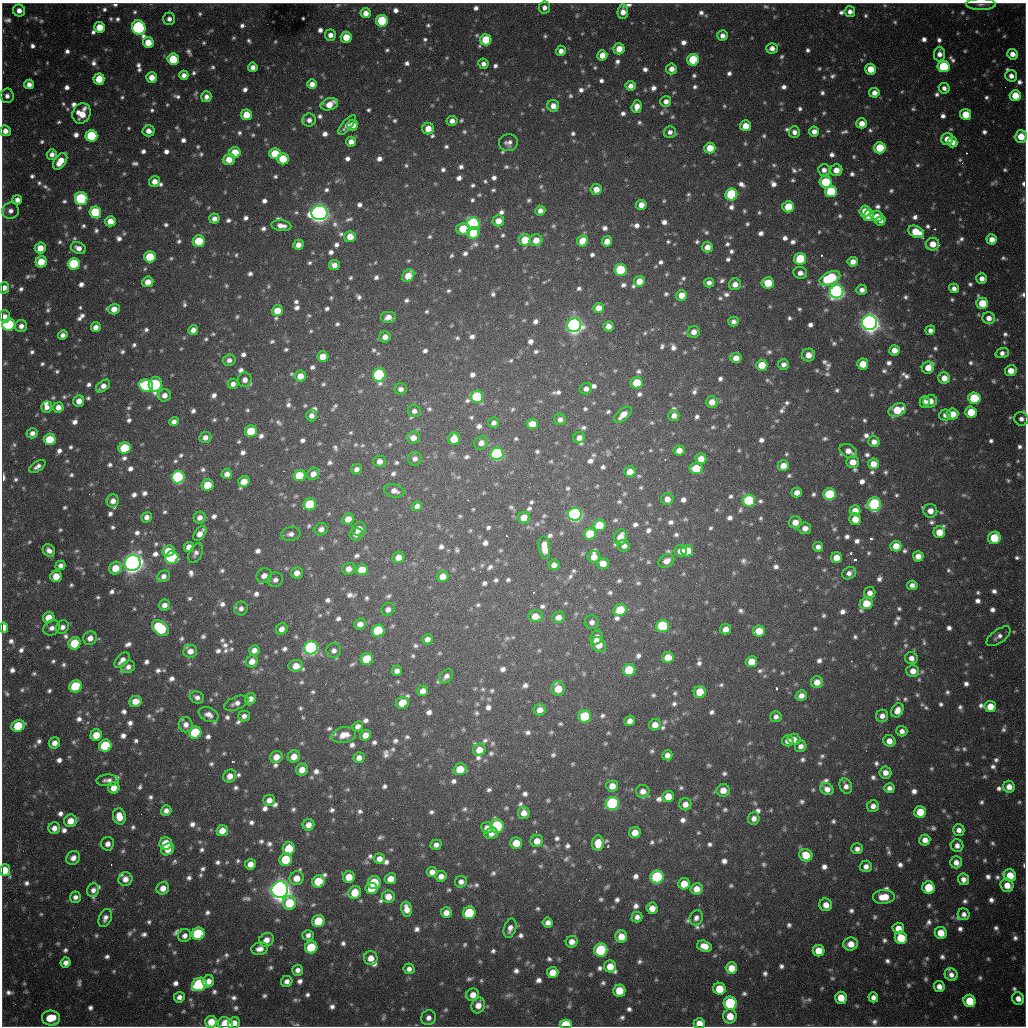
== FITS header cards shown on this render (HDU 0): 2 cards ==
NAXIS1  =                 1024 / length of data axis 1
NAXIS2  =                 1024 / length of data axis 2

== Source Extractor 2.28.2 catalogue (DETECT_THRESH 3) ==
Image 1024 x 1024 px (HDU 0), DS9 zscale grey, 1 PNG px = 1 image px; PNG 1028 x 1028 px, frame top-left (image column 1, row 1024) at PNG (2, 3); each listed source drawn as its Kron ellipse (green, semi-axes under 4 px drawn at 4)
Background 877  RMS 24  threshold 73.3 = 3 sigma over >= 5 px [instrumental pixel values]
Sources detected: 1524; of the 1524, the 500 brightest by FLUX_AUTO listed and drawn (1024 fainter detections omitted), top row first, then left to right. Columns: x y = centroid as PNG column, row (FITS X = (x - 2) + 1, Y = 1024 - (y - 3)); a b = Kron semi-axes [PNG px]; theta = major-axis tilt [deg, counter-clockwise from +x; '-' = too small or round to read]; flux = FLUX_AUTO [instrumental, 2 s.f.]
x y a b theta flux
981 4 15 6 0 8.1e+03
544 8 6 5 - 9.2e+03
19 11 6 6 - 1.3e+04
623 12 7 5 86 1.6e+04
850 12 5 5 - 9.2e+03
366 13 5 5 - 1.4e+04
169 19 6 6 - 8.8e+03
382 21 6 6 - 1.2e+05
100 27 5 5 - 3.1e+04
139 27 7 6 - 3.2e+05
330 35 5 5 - 1.1e+04
722 36 5 5 - 9.7e+03
346 37 5 5 - 3.2e+04
486 40 5 5 - 5.8e+04
148 42 5 5 - 3.1e+04
772 48 6 5 - 1.2e+04
619 49 5 5 - 2.2e+04
561 51 5 5 - 1.0e+04
939 54 7 5 89 1.1e+04
1012 54 5 5 - 1.3e+04
602 55 5 5 - 1.8e+04
173 59 5 5 - 6.7e+04
693 60 6 6 - 9.4e+04
483 64 5 5 - 8.1e+03
944 66 6 6 - 1.2e+05
253 67 5 5 - 1.0e+04
671 69 5 5 - 1.2e+04
870 69 5 5 - 3.0e+04
184 75 4 4 - 9.4e+03
1011 76 6 5 - 1.0e+04
152 77 5 5 - 1.9e+04
99 79 5 5 - 3.6e+04
29 84 5 5 - 1.2e+04
312 84 5 5 - 1.1e+04
630 86 5 5 - 1.1e+04
944 88 5 5 - 7.9e+03
874 93 5 5 - 1.2e+04
1015 95 5 5 - 3.7e+04
7 96 7 6 - 8.3e+03
206 97 5 5 - 9.0e+03
666 101 5 5 - 1.0e+04
329 104 9 6 16 2.6e+04
553 106 6 6 - 1.5e+04
637 106 6 5 - 1.5e+04
82 113 10 8 63 3.6e+04
965 114 5 5 - 3.8e+04
246 115 5 5 - 4.1e+04
309 120 7 6 - 9.0e+03
452 121 5 5 - 9.9e+03
862 123 5 5 - 1.7e+04
347 125 12 5 49 1.0e+04
353 125 5 5 - 2.0e+04
745 126 5 5 - 2.5e+04
428 129 6 5 - 2.3e+04
5 131 5 5 - 1.3e+04
149 131 6 5 - 1.3e+04
814 131 5 5 - 1.1e+04
670 132 6 5 - 7.8e+03
794 132 6 5 - 9.2e+03
91 136 6 6 - 1.2e+05
1021 136 6 6 - 3.3e+04
947 139 6 5 - 1.9e+04
351 142 5 5 - 1.3e+04
952 142 5 5 - 1.2e+04
508 143 10 8 12 8.9e+03
710 148 5 5 - 3.4e+04
880 148 6 5 - 6.0e+04
235 153 6 5 - 5.4e+04
52 154 5 5 - 8.7e+03
275 154 6 5 - 5.9e+04
229 159 6 5 - 2.3e+04
283 159 6 5 - 5.0e+04
60 161 9 5 53 3.1e+04
824 170 6 6 - 9.3e+03
836 170 6 5 - 1.8e+04
154 181 5 5 - 1.6e+04
826 182 6 6 - 8.7e+04
596 189 5 5 - 1.8e+04
831 191 6 6 - 1.0e+05
731 194 6 6 - 1.6e+05
81 199 6 6 - 2.1e+05
17 200 5 4 - 9.8e+03
641 205 5 5 - 1.6e+04
788 207 6 5 - 4.6e+04
10 211 8 8 - 1.1e+04
540 211 5 5 - 9.3e+03
865 211 5 5 - 2.6e+04
95 212 6 6 - 9.6e+04
320 213 8 7 - 1.4e+06
868 216 5 5 - 2.8e+04
877 216 6 5 - 2.2e+04
214 219 5 5 - 1.1e+04
110 221 5 5 - 2.1e+04
498 221 6 5 - 2.0e+04
880 221 5 4 - 7.8e+03
473 223 6 6 - 3.6e+05
281 226 10 5 -8 1.2e+04
463 229 7 6 - 5.0e+04
916 232 8 5 -27 4.5e+04
473 233 6 6 - 5.0e+04
350 237 5 5 - 2.5e+04
992 239 5 5 - 1.6e+04
525 240 6 5 - 4.3e+04
536 240 6 6 - 2.1e+04
199 241 6 5 - 5.9e+04
583 241 6 5 - 4.3e+04
607 241 5 5 - 1.9e+04
932 244 7 6 - 2.3e+04
298 245 5 5 - 1.3e+04
707 247 5 5 - 1.6e+04
40 248 5 5 - 2.5e+04
78 248 8 5 -23 1.2e+04
150 257 6 5 - 6.4e+04
800 259 6 6 - 9.5e+04
41 262 6 5 - 4.9e+04
853 262 5 5 - 1.4e+04
74 264 6 6 - 1.1e+05
334 265 5 5 - 1.1e+04
621 270 6 6 - 1.3e+05
800 273 7 6 - 1.0e+04
408 276 7 5 53 3.0e+04
830 278 11 6 24 1.5e+05
982 278 5 5 - 1.2e+04
639 281 5 5 - 2.3e+04
148 282 5 5 - 1.8e+04
709 283 5 4 - 8.9e+03
768 283 6 5 - 4.6e+04
735 284 6 6 - 1.4e+04
4 288 6 5 - 1.2e+04
954 288 5 4 - 8.9e+03
862 290 5 5 - 1.0e+04
837 292 7 6 - 8.2e+05
681 295 6 5 - 2.2e+04
982 303 6 5 - 4.5e+04
598 308 5 5 - 1.8e+04
114 309 5 5 - 1.7e+04
277 311 6 5 - 2.6e+04
5 316 6 5 - 1.0e+04
388 317 8 6 0 1.3e+04
989 318 6 6 - 1.3e+04
733 322 5 5 - 8.1e+03
869 323 7 7 - 1.6e+06
9 325 6 6 - 1.5e+05
574 325 7 6 - 1.1e+06
21 326 6 6 - 1.0e+04
608 326 5 5 - 1.2e+04
96 327 5 5 - 1.1e+04
193 330 5 5 - 1.1e+04
930 330 5 4 - 8.1e+03
694 332 6 6 - 1.4e+04
63 335 5 4 - 8.0e+03
385 337 6 5 - 1.2e+04
894 350 5 5 - 1.6e+04
1002 353 7 5 18 9.2e+03
808 355 6 6 - 1.7e+04
323 356 5 5 - 2.3e+04
736 358 5 5 - 1.8e+04
229 360 6 5 - 8.4e+03
783 364 6 5 - 8.4e+03
863 364 5 5 - 2.9e+04
762 365 6 5 - 3.9e+04
928 368 6 6 - 2.2e+04
1011 371 6 5 - 2.0e+04
379 375 7 6 - 2.8e+05
300 376 6 5 - 1.9e+04
944 378 6 5 - 1.8e+04
245 380 7 7 - 1.1e+04
637 383 6 5 - 5.3e+04
155 384 7 6 - 2.1e+05
233 384 5 5 - 8.2e+03
146 385 7 6 - 2.0e+05
103 386 8 5 38 1.2e+04
401 389 6 6 - 8.4e+03
586 389 6 5 - 9.1e+03
164 395 6 6 - 1.2e+04
477 397 6 6 - 1.1e+05
974 398 6 6 - 9.4e+04
79 401 6 5 - 1.4e+04
930 401 7 6 - 1.7e+04
712 402 6 5 - 1.7e+04
925 402 6 5 - 8.4e+03
47 407 6 5 - 1.1e+04
58 407 5 5 - 1.5e+04
897 410 9 6 25 4.8e+04
414 411 6 6 - 7.8e+03
971 412 6 5 - 4.5e+04
952 414 6 5 - 2.2e+04
312 415 6 5 - 9.4e+03
623 415 10 5 41 1.7e+04
945 415 6 5 - 9.7e+03
674 416 5 5 - 1.0e+04
560 419 6 6 - 8.1e+03
1021 419 7 6 - 7.8e+03
174 422 5 4 - 8.9e+03
494 423 5 5 - 8.2e+03
532 424 6 5 - 2.3e+04
251 431 6 5 - 6.6e+04
32 433 6 5 - 9.6e+03
205 437 6 5 - 1.0e+04
413 438 6 6 - 1.4e+04
579 438 6 5 - 1.1e+04
50 439 6 5 - 5.9e+04
454 439 6 6 - 3.3e+04
874 442 5 5 - 1.2e+04
481 443 7 6 - 1.1e+04
125 448 6 5 - 9.3e+04
679 450 5 5 - 1.5e+04
848 451 9 6 -27 1.5e+04
497 454 6 6 - 3.2e+05
415 459 7 7 - 7.8e+03
701 459 5 5 - 2.1e+04
380 461 6 5 - 1.1e+04
853 462 6 5 - 1.9e+04
873 464 5 5 - 2.2e+04
37 466 9 5 33 7.9e+03
783 466 5 5 - 2.1e+04
696 468 6 5 - 4.8e+04
356 469 5 5 - 7.9e+03
630 472 5 5 - 2.2e+04
227 474 5 5 - 1.1e+04
313 474 6 6 - 1.5e+04
299 475 6 5 - 5.4e+04
178 477 6 6 - 3.2e+05
244 481 6 5 - 2.8e+04
207 485 6 5 - 4.6e+04
394 491 10 6 -16 1.1e+04
797 492 5 5 - 1.2e+04
830 494 6 6 - 1.0e+05
667 499 6 6 - 1.4e+04
749 500 6 6 - 1.3e+05
113 501 6 6 - 1.3e+04
310 504 6 6 - 9.6e+04
874 504 7 7 - 2.3e+05
417 506 5 4 - 8.4e+03
855 511 5 5 - 1.9e+04
930 511 7 6 - 1.5e+04
575 514 7 6 - 5.4e+05
147 517 5 5 - 9.6e+03
200 518 6 5 - 1.1e+04
524 518 6 5 - 2.8e+04
348 519 6 5 - 1.7e+04
855 519 6 5 - 2.5e+04
795 522 6 6 - 1.8e+04
599 525 6 5 - 5.1e+04
805 528 6 5 - 1.2e+04
321 529 7 6 - 1.0e+04
359 529 7 6 - 1.8e+04
939 532 6 5 - 2.9e+04
200 533 8 5 51 1.4e+04
291 534 9 7 8 9.0e+03
356 534 6 6 - 9.8e+03
590 534 6 5 - 6.4e+04
620 537 8 6 75 2.5e+04
994 538 6 6 - 6.6e+04
624 546 6 5 - 9.6e+03
896 546 5 5 - 2.6e+04
189 547 5 5 - 1.5e+04
818 547 5 5 - 8.5e+03
544 548 11 5 -84 2.4e+04
49 551 7 5 -49 9.1e+03
168 551 6 5 - 3.8e+04
680 551 6 6 - 1.4e+04
687 551 6 5 - 4.2e+04
196 553 10 6 62 7.8e+03
918 556 5 5 - 1.5e+04
172 557 6 6 - 2.3e+05
398 557 6 5 - 2.0e+04
594 557 6 6 - 1.6e+04
836 558 5 5 - 2.1e+04
666 561 8 6 30 1.3e+04
133 563 8 7 - 1.6e+06
603 563 6 5 - 2.0e+04
60 565 5 4 - 8.2e+03
554 565 5 5 - 1.1e+04
115 568 6 6 - 3.1e+04
349 569 6 6 - 1.3e+04
362 570 6 5 - 3.6e+04
297 573 6 5 - 1.2e+04
849 573 7 5 31 8.8e+03
56 576 6 6 - 2.6e+04
164 576 6 5 - 8.5e+03
264 576 8 7 - 1.4e+04
443 576 6 5 - 2.0e+04
275 580 8 7 - 8.1e+03
912 585 5 4 - 8.3e+03
870 593 6 6 - 1.2e+04
866 603 6 6 - 3.7e+04
164 605 6 5 - 1.0e+04
241 608 7 6 - 8.1e+03
388 609 7 6 - 9.1e+03
620 610 7 6 - 5.6e+04
535 616 7 6 - 2.0e+04
558 617 6 5 - 1.3e+04
49 618 6 5 - 2.8e+04
592 622 7 7 - 8.6e+03
360 624 6 5 - 1.2e+04
663 626 6 6 - 1.3e+05
4 627 5 4 - 2.6e+04
62 627 7 6 - 8.8e+03
52 628 8 7 - 8.9e+03
160 628 9 6 -42 1.3e+05
282 629 6 5 - 1.3e+04
725 629 5 5 - 1.4e+04
378 631 6 6 - 1.3e+05
759 631 6 5 - 3.2e+04
999 636 14 6 36 9.2e+03
597 637 7 6 - 1.4e+04
90 638 7 6 - 1.3e+04
427 639 5 5 - 9.7e+03
74 643 6 6 - 6.3e+04
598 645 8 6 -49 3.0e+04
311 648 7 6 - 5.8e+05
254 650 5 5 - 1.2e+04
190 651 7 6 - 1.4e+04
334 651 7 7 - 8.3e+03
668 657 6 5 - 2.9e+04
911 658 6 6 - 1.1e+04
367 659 6 6 - 6.3e+04
122 660 9 5 46 1.2e+04
252 661 6 5 - 1.7e+04
751 662 6 5 - 3.0e+04
296 666 7 6 - 2.0e+04
128 667 7 6 - 8.5e+03
629 670 6 6 - 7.0e+04
397 671 5 5 - 8.1e+03
913 671 6 6 - 1.5e+04
446 676 8 5 48 8.7e+03
817 682 6 6 - 1.8e+04
76 686 6 6 - 1.1e+05
558 689 7 6 - 3.1e+04
423 691 5 5 - 1.6e+04
700 692 6 6 - 4.1e+04
801 696 6 5 - 1.1e+04
197 697 7 6 - 8.3e+03
250 699 6 5 - 1.1e+04
135 701 6 5 - 2.1e+04
236 703 12 6 20 9.9e+03
402 703 6 5 - 4.0e+04
990 707 6 5 - 2.6e+04
540 710 6 5 - 1.5e+04
897 710 7 5 59 1.5e+04
209 715 10 7 -24 1.1e+04
244 716 6 5 - 8.8e+03
585 716 6 6 - 9.4e+04
882 716 6 6 - 9.6e+03
776 717 5 5 - 7.9e+03
630 721 5 5 - 1.1e+04
186 725 7 7 - 1.1e+04
655 725 6 5 - 1.7e+04
18 726 7 6 - 6.8e+04
358 726 5 5 - 8.5e+03
902 731 5 5 - 8.6e+03
195 733 6 6 - 1.0e+05
96 735 6 5 - 2.9e+04
344 735 12 8 11 2.2e+04
365 735 5 5 - 1.6e+04
794 739 6 5 - 1.3e+04
788 741 5 5 - 1.1e+04
889 741 6 5 - 1.5e+04
54 743 6 5 - 1.3e+04
105 746 6 6 - 9.1e+04
801 746 6 5 - 8.6e+03
479 750 6 6 - 2.3e+04
667 755 5 5 - 1.0e+04
294 756 6 6 - 2.0e+04
276 757 6 6 - 1.9e+04
359 758 5 5 - 1.1e+04
460 769 6 6 - 3.9e+04
302 770 6 5 - 1.7e+04
885 772 6 6 - 1.3e+04
230 776 7 6 - 1.4e+04
108 780 11 6 2 9.2e+03
612 786 6 5 - 1.8e+04
846 786 8 6 -68 9.3e+03
1009 787 6 5 - 1.6e+04
114 788 6 5 - 2.1e+04
889 788 5 5 - 8.0e+03
827 789 7 5 -37 1.3e+04
723 790 6 6 - 2.0e+04
643 791 7 6 - 1.2e+04
668 796 6 5 - 2.6e+04
269 800 6 5 - 1.2e+04
612 803 7 6 - 2.7e+05
685 804 6 6 - 1.3e+04
873 806 6 6 - 9.4e+03
166 811 5 5 - 8.8e+03
920 812 6 6 - 4.0e+04
524 813 6 6 - 1.5e+04
119 816 8 6 -77 2.6e+04
754 818 6 5 - 1.0e+04
71 821 6 6 - 2.4e+04
308 825 6 5 - 1.5e+04
497 826 7 6 - 1.6e+05
54 828 6 6 - 1.2e+04
487 828 6 5 - 1.2e+04
959 830 6 5 - 9.5e+03
222 831 6 5 - 2.1e+04
491 833 7 5 19 1.0e+04
635 833 6 5 - 1.9e+04
925 840 5 5 - 1.3e+04
537 841 6 6 - 2.0e+04
166 843 6 6 - 5.4e+04
516 843 6 6 - 2.9e+04
598 843 7 6 - 2.8e+04
108 844 7 6 - 1.1e+04
436 845 5 5 - 8.7e+03
957 846 6 6 - 9.5e+03
289 848 6 6 - 5.4e+04
168 849 7 5 35 1.7e+04
857 849 6 5 - 8.8e+03
806 855 6 6 - 4.1e+04
73 858 7 6 - 1.1e+04
379 859 5 5 - 1.3e+04
286 860 6 6 - 7.9e+04
956 862 6 6 - 1.4e+04
250 864 5 5 - 1.6e+04
866 866 6 5 - 9.3e+03
5 870 6 5 - 3.8e+04
432 872 5 5 - 1.1e+04
1010 875 6 6 - 3.5e+04
441 876 6 5 - 1.2e+04
349 877 6 5 - 2.7e+04
657 877 6 6 - 1.9e+05
297 878 7 7 - 2.2e+04
125 879 7 6 - 1.4e+04
391 879 6 5 - 2.2e+04
963 879 6 5 - 1.1e+04
318 881 6 6 - 6.5e+04
374 882 6 6 - 6.5e+04
461 882 6 5 - 9.0e+03
684 884 6 5 - 3.1e+04
1007 885 7 6 - 2.2e+04
163 888 6 6 - 1.7e+04
371 888 6 5 - 3.0e+04
929 888 6 6 - 5.7e+04
697 889 6 6 - 1.8e+04
93 890 7 6 - 9.2e+03
280 890 8 8 - 2.0e+06
355 893 7 6 - 3.6e+04
75 897 5 5 - 8.0e+03
388 897 6 6 - 2.1e+04
884 897 11 7 4 3.3e+04
289 903 7 6 - 6.5e+04
826 905 6 6 - 1.8e+04
652 908 6 5 - 1.8e+04
407 909 7 5 -77 1.7e+04
446 913 5 5 - 1.4e+04
469 913 6 6 - 1.0e+05
964 914 6 6 - 8.0e+03
637 917 5 5 - 8.5e+03
105 918 9 6 68 9.1e+03
696 918 7 6 - 8.3e+03
318 921 6 6 - 6.2e+04
548 923 5 5 - 1.0e+04
510 928 10 6 74 1.0e+04
898 928 6 5 - 2.0e+04
941 933 6 6 - 3.0e+04
198 934 6 6 - 1.5e+05
308 935 5 5 - 8.1e+03
185 936 7 6 - 9.3e+03
621 936 6 6 - 2.6e+04
901 938 6 6 - 6.0e+04
266 940 8 6 32 1.5e+04
572 942 6 5 - 1.4e+04
851 944 7 6 - 2.0e+04
704 946 7 5 -17 1.9e+04
311 947 6 6 - 7.2e+04
260 949 8 6 14 1.3e+04
601 950 6 6 - 1.5e+05
818 951 6 5 - 2.8e+04
371 958 7 7 - 1.7e+04
66 963 5 5 - 1.0e+04
610 966 6 6 - 2.6e+04
731 968 6 5 - 2.8e+04
409 969 5 5 - 7.9e+03
298 970 5 5 - 9.1e+03
553 972 6 5 - 2.5e+04
951 975 7 6 - 8.9e+03
208 981 6 5 - 1.3e+04
287 981 6 5 - 9.8e+03
199 984 7 6 - 2.4e+05
939 987 5 5 - 1.3e+04
719 989 6 6 - 4.4e+04
619 990 6 6 - 4.4e+04
473 995 6 6 - 1.7e+04
179 997 5 5 - 8.9e+03
873 997 5 5 - 8.3e+03
841 998 6 6 - 3.1e+04
1018 999 6 6 - 1.2e+04
969 1001 6 6 - 4.8e+04
730 1003 6 6 - 1.7e+05
478 1005 8 6 72 1.6e+04
730 1016 7 7 - 3.0e+04
51 1018 9 7 -8 4.5e+04
428 1018 7 7 - 9.5e+03
211 1022 6 6 - 3.2e+04
225 1023 7 6 - 3.5e+04
234 1023 6 5 - 1.4e+04
699 1023 6 5 - 1.9e+04
566 1024 6 4 0 6.1e+04
At the frame edge (FLAGS 8, measured only in part): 10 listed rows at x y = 981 4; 5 131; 1021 136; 4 288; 4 627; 5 870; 211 1022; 225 1023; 699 1023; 566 1024
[1024 fainter detections neither listed nor drawn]

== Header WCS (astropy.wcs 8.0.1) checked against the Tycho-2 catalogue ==
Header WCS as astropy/WCSLIB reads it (CRVAL/CRPIX/CD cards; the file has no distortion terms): RA---TAN/DEC--TAN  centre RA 19:04:13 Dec -20:34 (286.05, -20.56 deg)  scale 1.18 arcsec/px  FOV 20.1' x 20.1'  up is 0 deg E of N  parity flipped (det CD > 0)
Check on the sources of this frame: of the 60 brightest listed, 16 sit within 1.7 arcsec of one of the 22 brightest Tycho-2 stars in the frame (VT <= 11.99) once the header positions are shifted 0.24 arcsec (0.13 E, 0.20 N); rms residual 0.57 arcsec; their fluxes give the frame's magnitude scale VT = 25.19 - 2.5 log10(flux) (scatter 0.28 mag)
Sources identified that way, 16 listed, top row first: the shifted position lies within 1.7 arcsec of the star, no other Tycho-2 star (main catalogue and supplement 1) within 3.4 arcsec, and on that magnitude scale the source's flux lands within +1.5 / -3 mag of the star's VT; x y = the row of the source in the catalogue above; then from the Tycho-2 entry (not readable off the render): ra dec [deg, ICRS J2000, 3 dp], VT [Tycho-2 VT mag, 2 dp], TYC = Tycho-2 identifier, HIP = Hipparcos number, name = IAU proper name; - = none
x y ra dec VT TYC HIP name
139 27 285.922 -20.401 11.84 6290-1553-1 - -
91 136 285.906 -20.437 11.70 6290-1190-1 - -
81 199 285.902 -20.457 11.63 6290-1914-1 - -
473 223 286.039 -20.466 11.64 6291-2563-1 - -
837 292 286.166 -20.490 11.06 6291-1861-1 - -
869 323 286.177 -20.500 9.72 6291-280-1 - -
574 325 286.074 -20.500 10.56 6291-2482-1 - -
379 375 286.006 -20.516 11.38 6291-2555-1 - -
178 477 285.935 -20.549 11.40 6290-1670-1 - -
575 514 286.074 -20.562 10.72 6291-940-1 - -
133 563 285.919 -20.577 9.38 6290-1734-1 - -
311 648 285.981 -20.605 11.19 6290-1602-1 - -
612 803 286.086 -20.657 11.94 6295-2470-1 - -
657 877 286.102 -20.681 11.90 6295-452-1 - -
280 890 285.970 -20.684 9.47 6294-85-1 - -
601 950 286.082 -20.705 11.99 6295-205-1 - -